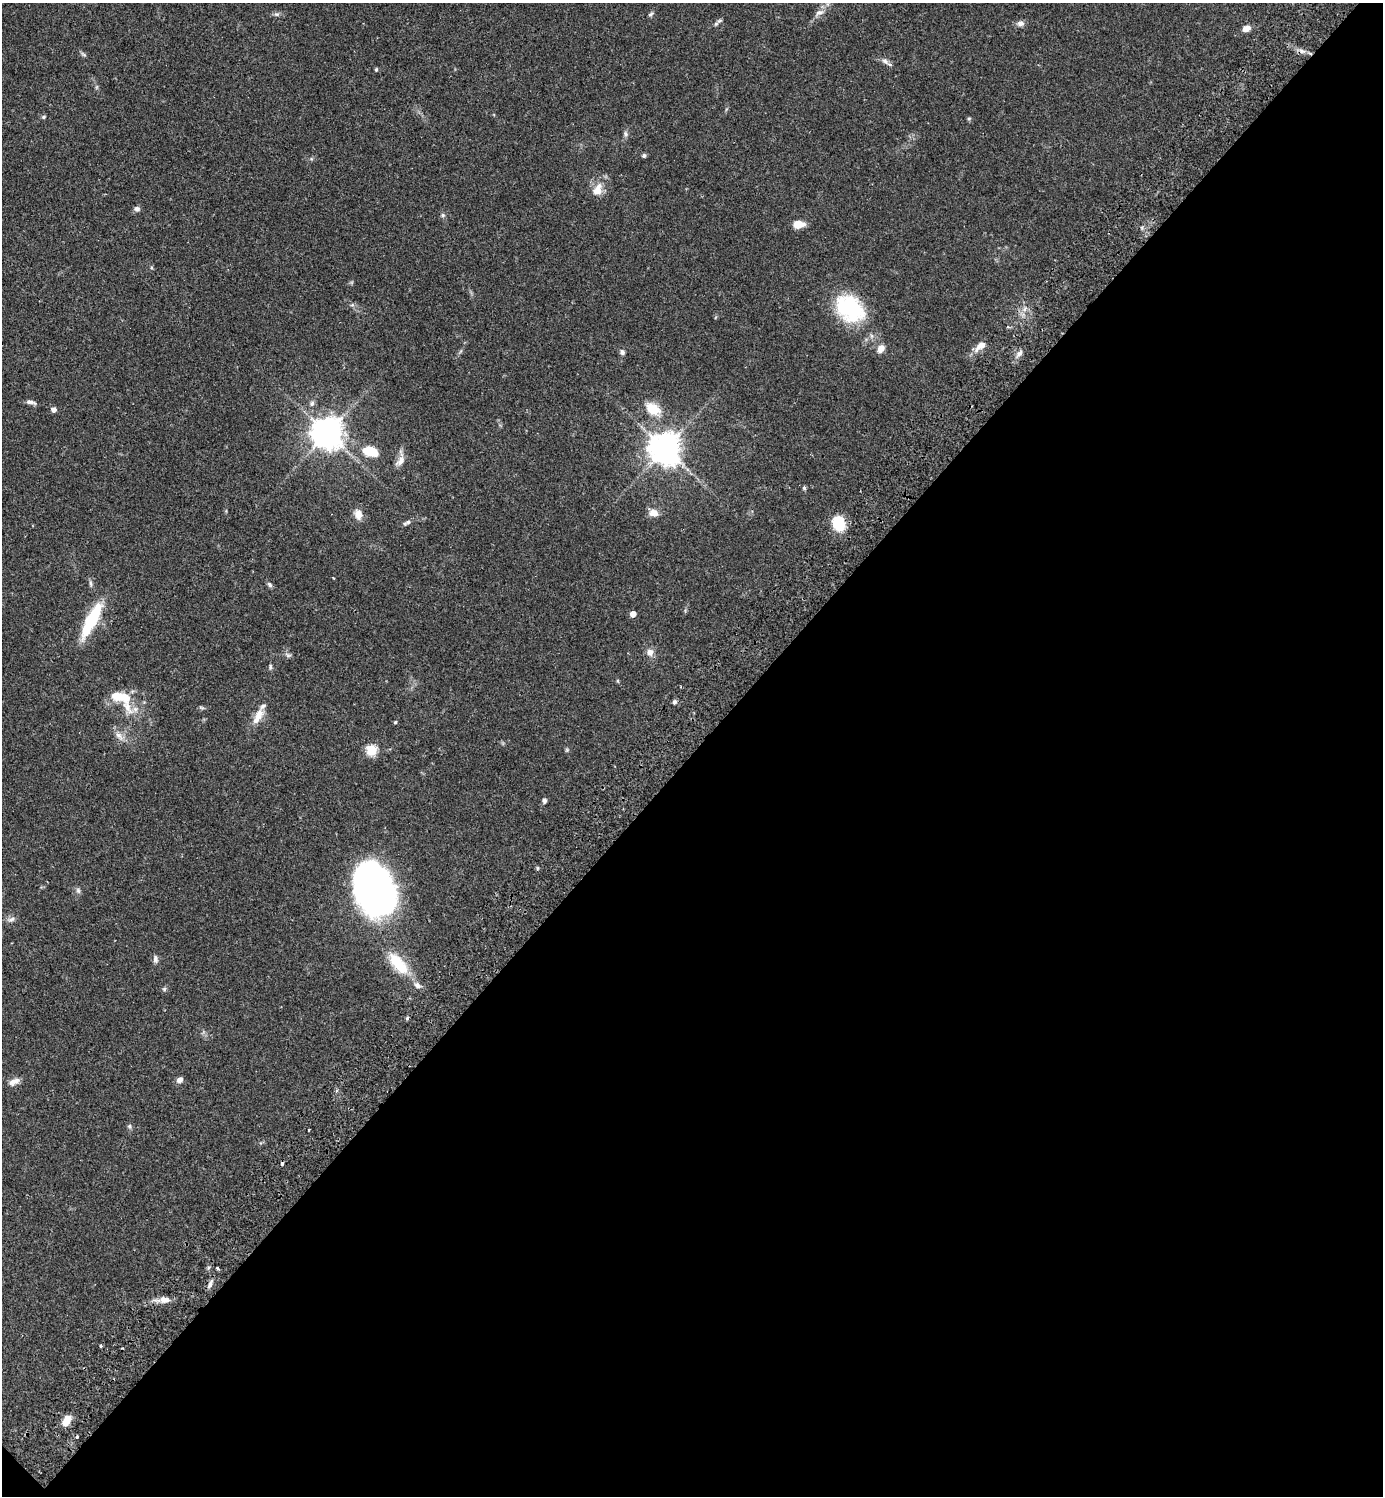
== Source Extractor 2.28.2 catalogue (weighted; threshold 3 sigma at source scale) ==
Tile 15 of 4 x 4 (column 3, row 4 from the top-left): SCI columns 3105-4485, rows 43-1536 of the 6070 x 6063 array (HDU 1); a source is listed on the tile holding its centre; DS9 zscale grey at full resolution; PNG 1385 x 1498 px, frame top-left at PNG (2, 3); no overlay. Shown black and unused: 50% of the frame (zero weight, under 2 of 3 exposures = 3% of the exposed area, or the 3 px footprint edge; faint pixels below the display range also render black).
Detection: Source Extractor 2.28.2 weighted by HDU 2 'WHT'; one run over the whole footprint, this tile lists its part. Background 0.074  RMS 0.0053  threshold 0.0237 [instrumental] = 3 sigma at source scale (4.5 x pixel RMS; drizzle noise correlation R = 1.50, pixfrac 1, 0.05/0.05 arcsec/px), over >= 5 px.
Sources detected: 78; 3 cosmic-ray / hot-pixel residue — not listed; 4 inside a brighter listed object's ellipse — not listed separately; the other 71 listed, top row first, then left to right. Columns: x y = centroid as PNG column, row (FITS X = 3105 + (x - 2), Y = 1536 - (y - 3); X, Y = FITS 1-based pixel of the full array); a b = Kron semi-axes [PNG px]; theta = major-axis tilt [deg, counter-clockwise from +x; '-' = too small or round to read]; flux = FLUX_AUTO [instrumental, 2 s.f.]
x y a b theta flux
819 12 13 7 15 2.7
276 14 8 6 -1 1.3
650 14 7 5 40 0.95
720 20 9 5 37 1.3
1020 23 9 7 14 2.2
1246 28 8 6 19 3.9
83 54 9 4 -35 0.96
885 61 9 7 -52 1.9
376 70 5 4 - 0.71
96 87 6 4 71 0.66
44 117 5 5 - 0.85
969 119 5 5 - 0.69
625 134 8 6 -72 1.3
644 155 5 5 - 0.96
597 189 20 13 63 6.9
137 209 7 6 - 1.7
443 215 7 5 -21 1
798 224 11 7 4 7
352 305 6 5 - 0.86
850 308 40 29 -40 39
1025 309 7 4 71 1.3
981 346 15 7 38 4.8
881 349 11 8 54 3.5
622 352 7 6 - 1.5
1019 353 9 6 49 2
31 402 14 5 -13 1.8
312 403 7 6 - 1.4
653 409 20 13 -36 11
53 410 5 5 - 2.8
327 433 10 10 - 700
665 448 10 10 - 740
370 451 15 9 -16 13
400 461 15 8 45 3.5
804 488 5 4 - 0.89
653 513 11 9 -4 4.1
358 514 13 10 -74 4.3
407 523 12 5 26 1.5
839 523 13 10 -68 23
334 578 4 2 - 0.38
90 583 10 4 -85 1.2
270 585 7 5 -55 1.3
633 614 4 4 - 4.6
91 620 33 9 63 34
650 652 10 9 - 3.1
288 655 9 5 -20 1.3
270 667 8 5 81 0.94
118 696 21 13 -6 9.7
674 702 6 5 - 1.3
201 708 8 3 -19 0.76
135 709 15 9 43 4.3
258 716 25 10 62 6.6
395 722 4 3 - 0.6
119 736 16 7 -47 3.7
372 750 5 5 - 40
567 750 5 5 - 0.7
544 801 5 4 - 1.6
374 889 46 30 -66 280
78 890 8 6 -74 1.3
11 920 12 6 22 1.9
155 959 11 6 -86 1.7
398 964 35 15 -49 18
164 989 6 5 - 0.84
407 1018 4 4 - 0.76
180 1080 7 6 - 2.5
14 1082 14 8 24 3.3
129 1126 7 5 -85 1
218 1268 4 3 - 1.9
210 1284 11 5 65 2
164 1300 13 8 -4 4.5
101 1346 3 3 - 0.89
66 1421 12 7 58 6.6